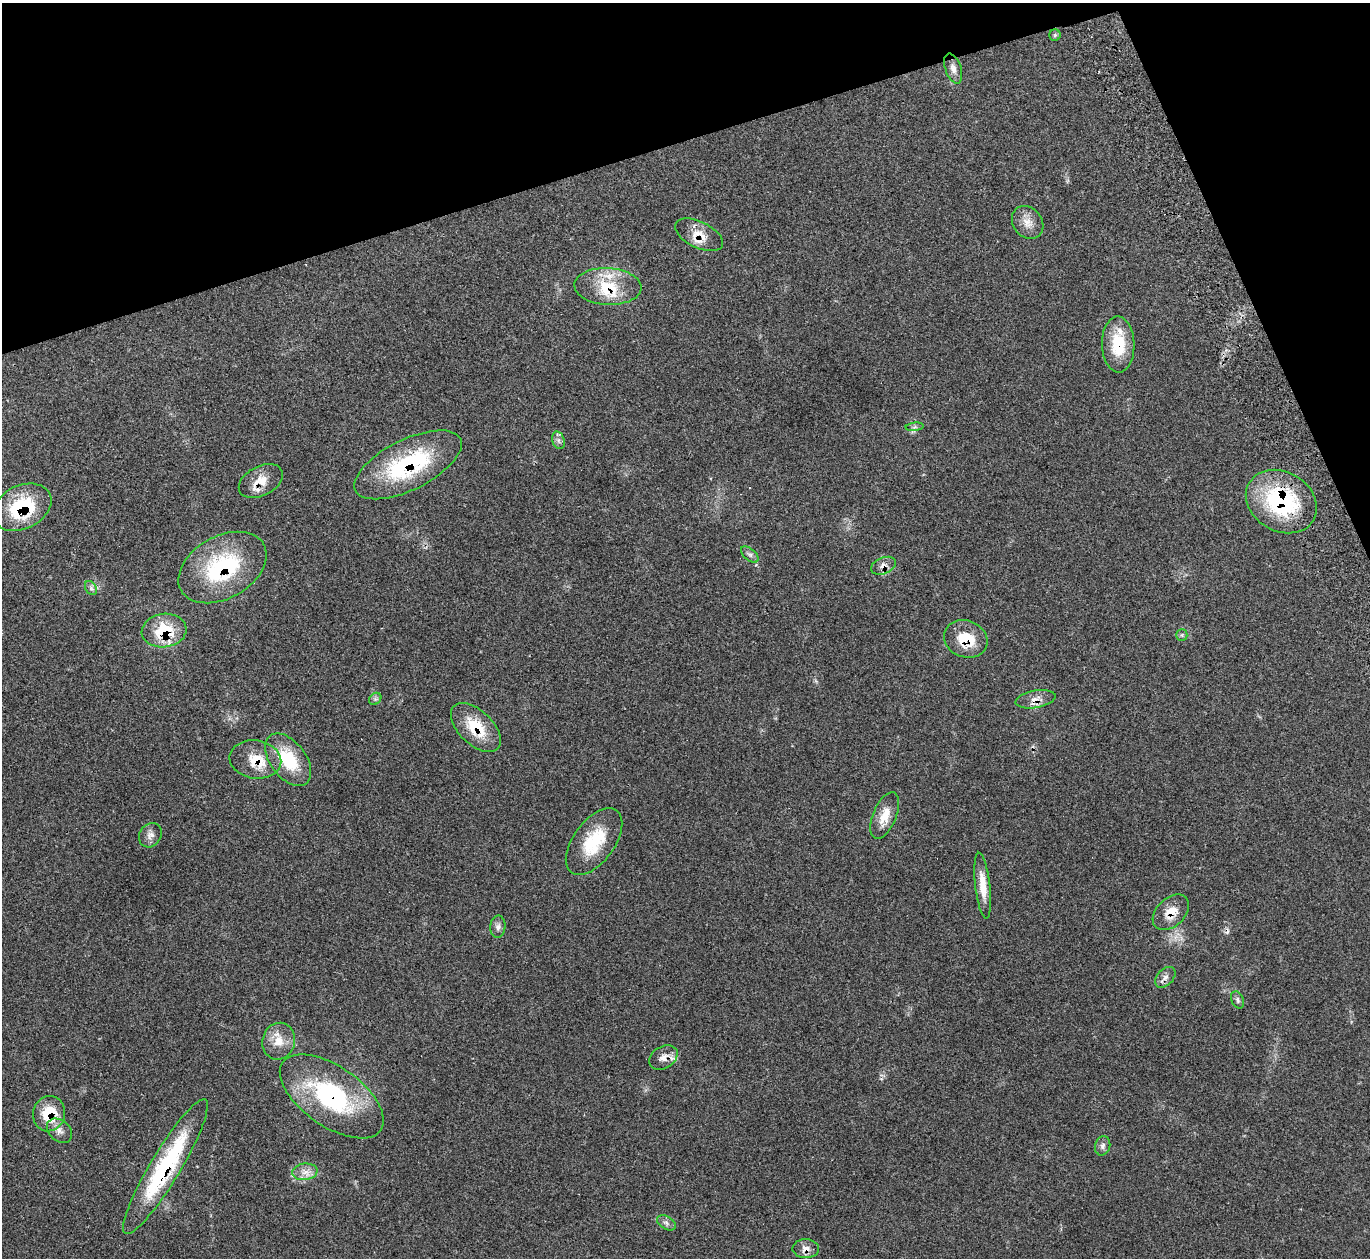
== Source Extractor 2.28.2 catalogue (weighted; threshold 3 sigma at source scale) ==
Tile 3 of 4 x 4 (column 3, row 1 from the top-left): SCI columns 2787-4154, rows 3952-5207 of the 5588 x 5512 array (HDU 1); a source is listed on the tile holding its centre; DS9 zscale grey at full resolution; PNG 1372 x 1260 px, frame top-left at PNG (2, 3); each listed source drawn as its Kron ellipse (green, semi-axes under 4 px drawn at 4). Shown black and unused: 16% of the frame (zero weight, under 2 of 3 exposures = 3% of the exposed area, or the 3 px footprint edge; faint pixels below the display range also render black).
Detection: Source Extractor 2.28.2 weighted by HDU 2 'WHT'; one run over the whole footprint, this tile lists its part. Background 0.0987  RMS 0.0078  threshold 0.0352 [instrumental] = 3 sigma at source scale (4.5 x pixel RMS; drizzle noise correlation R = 1.50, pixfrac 1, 0.05/0.05 arcsec/px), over >= 5 px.
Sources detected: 47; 1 cosmic-ray / hot-pixel residue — neither listed nor drawn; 4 inside a brighter listed object's ellipse — not listed separately; the other 42 listed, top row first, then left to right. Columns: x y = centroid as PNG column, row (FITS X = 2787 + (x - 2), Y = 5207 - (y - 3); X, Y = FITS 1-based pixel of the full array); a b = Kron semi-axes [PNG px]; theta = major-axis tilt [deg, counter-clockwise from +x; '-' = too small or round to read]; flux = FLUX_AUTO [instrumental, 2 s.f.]
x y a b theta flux
1055 35 6 5 - 1.4
953 68 16 8 -71 5.1
1028 222 17 14 -51 8.7
699 235 26 13 -26 12
608 286 33 18 -3 29
1118 344 28 16 -88 29
915 427 9 3 5 1.6
558 440 9 6 -73 2.6
408 465 58 25 26 85
261 481 23 14 27 13
1281 501 37 29 -30 83
22 507 31 21 26 50
750 554 10 5 -41 2.4
883 566 13 8 22 4.6
222 567 47 31 30 81
91 588 7 5 -59 1.9
164 630 22 16 7 33
1182 635 6 5 - 1.3
966 639 22 18 -22 23
375 699 7 5 44 1.7
1036 699 20 8 10 6.9
476 727 30 17 -44 28
255 759 26 19 -9 20
288 760 30 18 -53 33
885 816 24 11 68 13
150 835 13 10 56 4.9
594 842 38 20 54 35
983 886 33 7 -83 13
1171 912 21 14 44 13
498 927 11 7 85 3.1
1165 977 12 8 46 4
1238 1000 9 6 -67 2.1
279 1041 18 16 76 12
663 1057 15 11 31 6.8
332 1096 60 30 -35 100
49 1114 18 16 76 25
59 1131 14 10 -42 5.5
1103 1146 10 7 75 2.8
165 1167 78 15 59 98
305 1172 12 8 8 5.9
666 1223 10 6 -32 2.8
806 1249 13 9 0 5.3
Overlapping masked pixels (flux is a lower limit): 21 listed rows (the first 20) at x y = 699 235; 608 286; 1118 344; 408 465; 261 481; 1281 501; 22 507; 883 566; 222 567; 164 630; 966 639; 1036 699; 476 727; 255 759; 1171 912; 1165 977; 663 1057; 332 1096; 49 1114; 165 1167